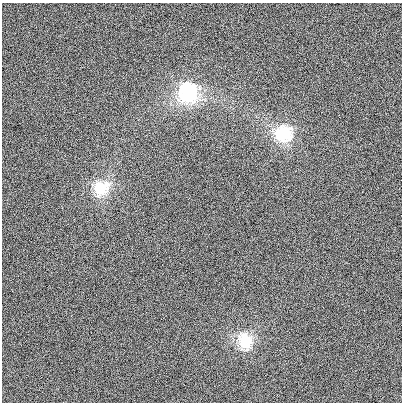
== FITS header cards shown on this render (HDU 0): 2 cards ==
NAXIS1  =                  400
NAXIS2  =                  400

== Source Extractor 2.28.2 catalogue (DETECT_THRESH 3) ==
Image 400 x 400 px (HDU 0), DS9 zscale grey, 1 PNG px = 1 image px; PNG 404 x 404 px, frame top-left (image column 1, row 400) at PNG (2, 3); no overlay
Background 38.9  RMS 1200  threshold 3710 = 3 sigma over >= 5 px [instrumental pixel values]
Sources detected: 4; all 4 listed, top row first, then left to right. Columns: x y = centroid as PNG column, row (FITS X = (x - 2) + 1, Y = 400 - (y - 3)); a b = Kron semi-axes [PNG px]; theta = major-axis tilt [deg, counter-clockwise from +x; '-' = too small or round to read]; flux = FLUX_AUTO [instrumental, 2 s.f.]
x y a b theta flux
188 92 11 9 -86 1.3e+07
284 133 10 10 - 7.6e+06
100 188 10 9 - 5.8e+06
245 342 11 9 -80 5.6e+06